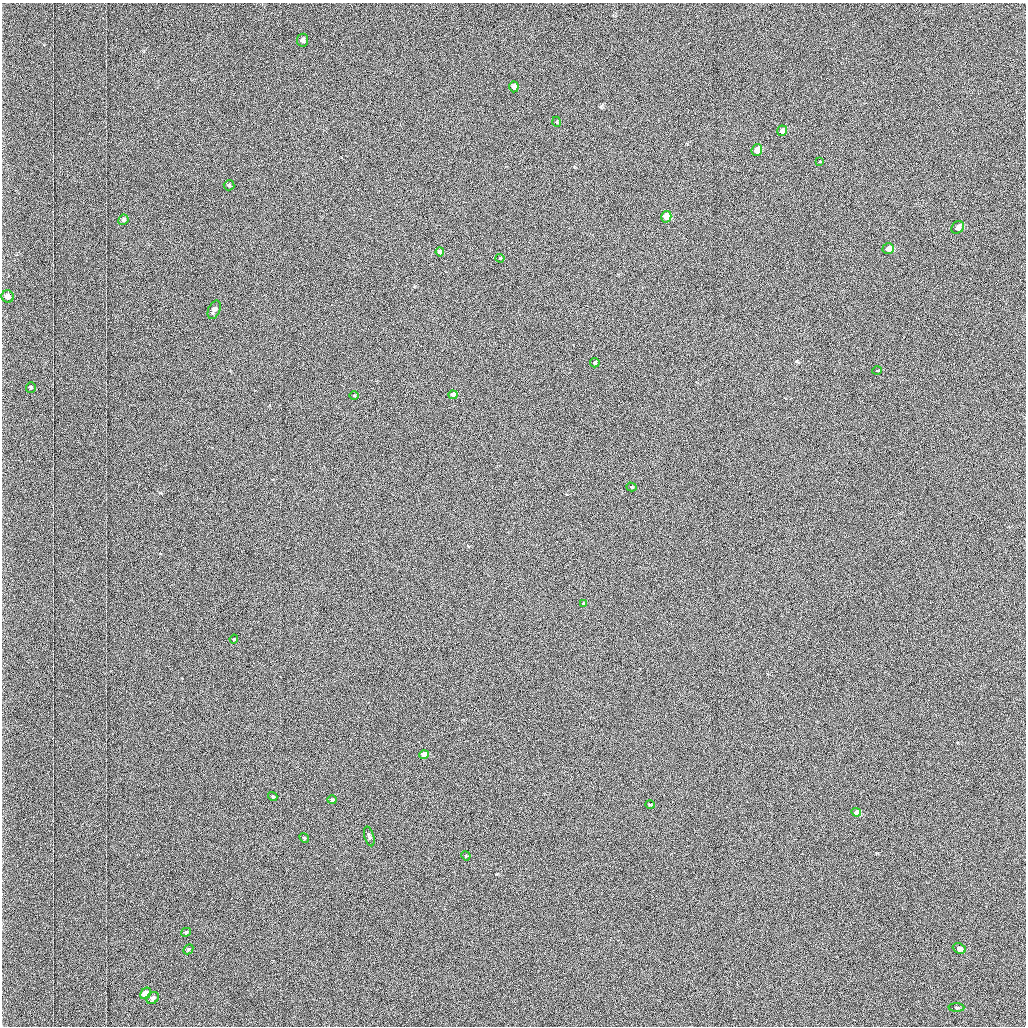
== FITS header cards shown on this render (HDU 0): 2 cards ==
NAXIS1  =                 1024 /fastest changing axis
NAXIS2  =                 1024 /next to fastest changing axis

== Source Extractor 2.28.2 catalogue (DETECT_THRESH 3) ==
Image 1024 x 1024 px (HDU 0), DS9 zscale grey, 1 PNG px = 1 image px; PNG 1028 x 1028 px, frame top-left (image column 1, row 1024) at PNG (2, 3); each listed source drawn as its Kron ellipse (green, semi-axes under 4 px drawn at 4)
Background 1030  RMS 4.9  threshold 14.8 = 3 sigma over >= 5 px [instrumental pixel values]
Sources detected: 37; all 37 listed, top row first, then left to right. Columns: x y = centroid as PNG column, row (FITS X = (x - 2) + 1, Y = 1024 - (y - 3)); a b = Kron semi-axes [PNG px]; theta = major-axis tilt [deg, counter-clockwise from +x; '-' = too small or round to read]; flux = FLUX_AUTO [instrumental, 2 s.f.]
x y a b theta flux
303 40 6 5 - 1100
514 87 5 4 - 1900
557 122 5 3 - 300
782 131 5 5 - 1100
757 150 6 5 - 3400
820 161 3 3 - 1400
229 185 5 5 - 430
666 217 6 5 - 9900
123 220 5 5 - 630
958 227 7 5 45 1100
888 249 6 5 - 2600
440 252 4 4 - 1000
500 258 4 4 - 300
8 297 6 6 - 2100
214 310 10 6 68 1600
595 363 5 4 - 840
877 370 4 3 - 1600
31 387 5 5 - 430
354 395 5 3 - 320
453 395 4 4 - 3400
631 487 5 4 - 400
583 603 3 3 - 360
234 639 4 3 - 320
424 755 4 4 - 7900
273 797 5 4 - 600
332 800 5 4 - 710
650 805 5 3 - 330
856 812 5 4 - 1300
369 836 10 4 -73 780
304 838 5 4 - 420
466 856 5 3 - 300
186 932 5 4 - 610
188 949 5 4 - 400
959 949 7 5 -25 1500
146 993 6 5 - 6700
153 998 7 5 39 1100
956 1007 8 4 -2 520

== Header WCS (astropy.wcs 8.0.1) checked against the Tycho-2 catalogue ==
Header WCS as astropy/WCSLIB reads it (applying the file's SIP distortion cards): RA---TAN-SIP/DEC--TAN-SIP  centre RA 01:32:47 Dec +39:17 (23.19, +39.28 deg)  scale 1.67 arcsec/px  FOV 28.5' x 28.5'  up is -179 deg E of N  parity flipped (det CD > 0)
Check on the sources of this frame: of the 37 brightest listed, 9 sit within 2.2 arcsec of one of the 22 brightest Tycho-2 stars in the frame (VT <= 12.25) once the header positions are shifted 0.23 arcsec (0.06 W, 0.22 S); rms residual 0.73 arcsec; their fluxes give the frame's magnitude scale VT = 19.65 - 2.5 log10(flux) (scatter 0.18 mag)
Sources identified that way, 9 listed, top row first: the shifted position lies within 2.2 arcsec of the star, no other Tycho-2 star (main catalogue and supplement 1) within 4.4 arcsec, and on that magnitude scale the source's flux lands within +1.5 / -3 mag of the star's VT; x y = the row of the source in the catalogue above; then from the Tycho-2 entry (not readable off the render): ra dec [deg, ICRS J2000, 3 dp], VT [Tycho-2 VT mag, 2 dp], TYC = Tycho-2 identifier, HIP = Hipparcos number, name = IAU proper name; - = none
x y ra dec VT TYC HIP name
514 87 23.191 +39.077 11.35 2814-487-1 - -
757 150 23.046 +39.108 10.59 2814-499-1 - -
666 217 23.101 +39.138 9.93 2814-223-1 - -
888 249 22.968 +39.154 11.15 2814-385-1 - -
8 297 23.495 +39.171 11.53 2814-441-1 - -
424 755 23.250 +39.386 10.12 2818-1446-1 - -
856 812 22.991 +39.416 11.51 2818-1434-1 - -
959 949 22.930 +39.480 11.71 2818-1445-1 - -
146 993 23.419 +39.495 10.08 2818-1379-1 - -